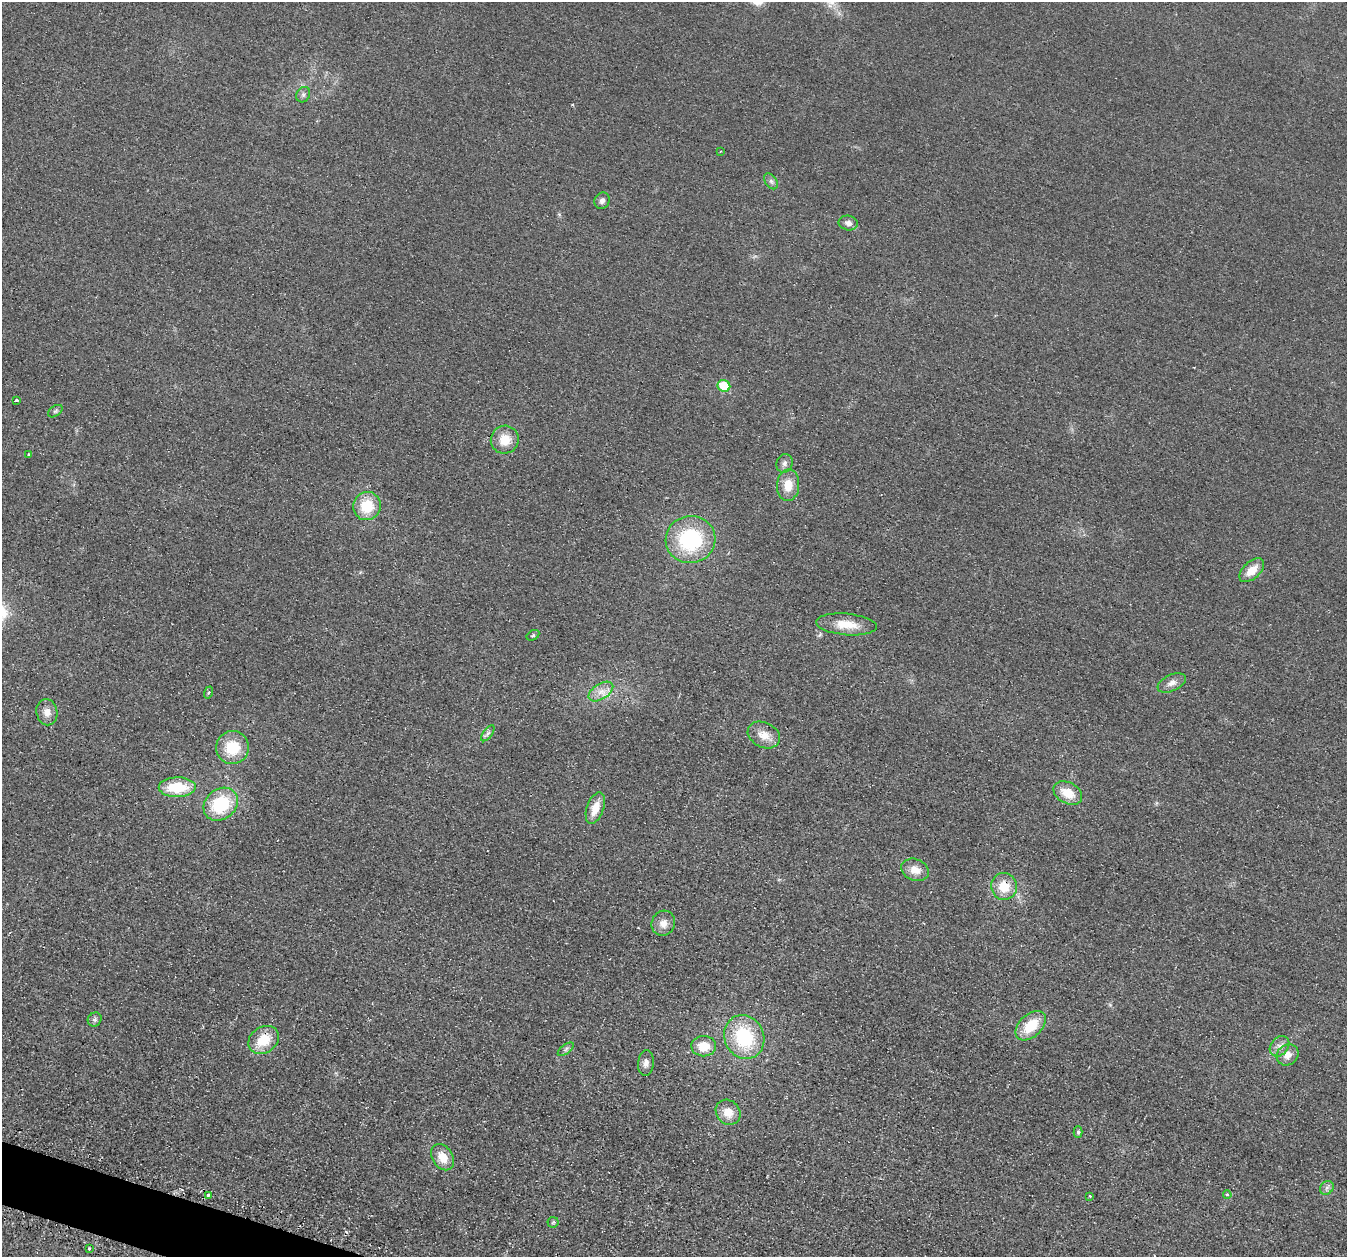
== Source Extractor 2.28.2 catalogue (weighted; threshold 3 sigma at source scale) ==
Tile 7 of 4 x 4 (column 3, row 2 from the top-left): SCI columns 2717-4061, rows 2665-3919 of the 5436 x 5458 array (HDU 1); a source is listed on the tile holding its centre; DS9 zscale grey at full resolution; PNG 1349 x 1259 px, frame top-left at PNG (2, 2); each listed source drawn as its Kron ellipse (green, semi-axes under 4 px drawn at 4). Shown black and unused: <1% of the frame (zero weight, under 2 of 3 exposures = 3% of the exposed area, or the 3 px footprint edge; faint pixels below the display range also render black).
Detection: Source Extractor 2.28.2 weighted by HDU 2 'WHT'; one run over the whole footprint, this tile lists its part. Background 0.021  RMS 0.0087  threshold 0.0391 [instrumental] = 3 sigma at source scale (4.5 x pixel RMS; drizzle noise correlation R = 1.50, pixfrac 1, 0.05/0.05 arcsec/px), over >= 5 px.
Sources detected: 49; all 49 listed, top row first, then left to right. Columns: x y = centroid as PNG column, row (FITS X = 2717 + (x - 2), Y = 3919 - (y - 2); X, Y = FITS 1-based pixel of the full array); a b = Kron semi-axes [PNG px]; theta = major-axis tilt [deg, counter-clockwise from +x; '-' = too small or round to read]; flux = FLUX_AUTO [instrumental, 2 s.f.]
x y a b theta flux
303 95 8 6 60 2.4
720 152 2 2 - 0.93
771 181 9 5 -54 2.3
602 201 8 7 - 3.5
848 223 10 7 -11 4.3
724 386 6 6 - 25
16 400 3 3 - 4.4
55 411 8 5 35 1.8
505 440 14 14 - 15
28 454 3 3 - 1.7
784 463 9 8 - 3.4
788 485 16 11 86 13
367 506 14 13 - 25
690 540 25 23 11 76
1252 570 15 8 42 12
846 624 30 10 -5 18
533 635 7 4 29 1.3
1172 683 15 8 25 5.6
601 691 14 7 32 7.8
209 692 6 3 71 1.1
47 712 13 10 -81 7
488 733 9 4 54 2.4
764 735 17 12 -27 11
233 747 16 16 - 28
177 787 18 10 1 33
1068 793 15 10 -29 16
221 804 18 15 40 51
595 808 16 8 70 13
915 870 14 10 -21 9.3
1004 886 13 13 - 17
663 923 13 11 66 7.3
95 1019 7 6 - 2.3
1031 1026 18 11 43 25
744 1037 22 19 -65 56
264 1040 16 13 35 21
704 1046 12 10 1 16
1279 1046 11 8 49 5.1
566 1049 9 4 36 2.2
1288 1055 11 10 - 6.9
646 1063 13 8 84 4.6
728 1112 13 11 -48 12
1078 1132 5 4 - 1.7
443 1157 14 10 -56 13
1327 1188 7 6 - 2.7
208 1195 3 3 - 6.1
1227 1195 4 4 - 1.9
1090 1196 3 3 - 1.1
553 1222 5 5 - 1.3
89 1248 3 3 - 2.7
Overlapping masked pixels (flux is a lower limit): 1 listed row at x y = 1004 886